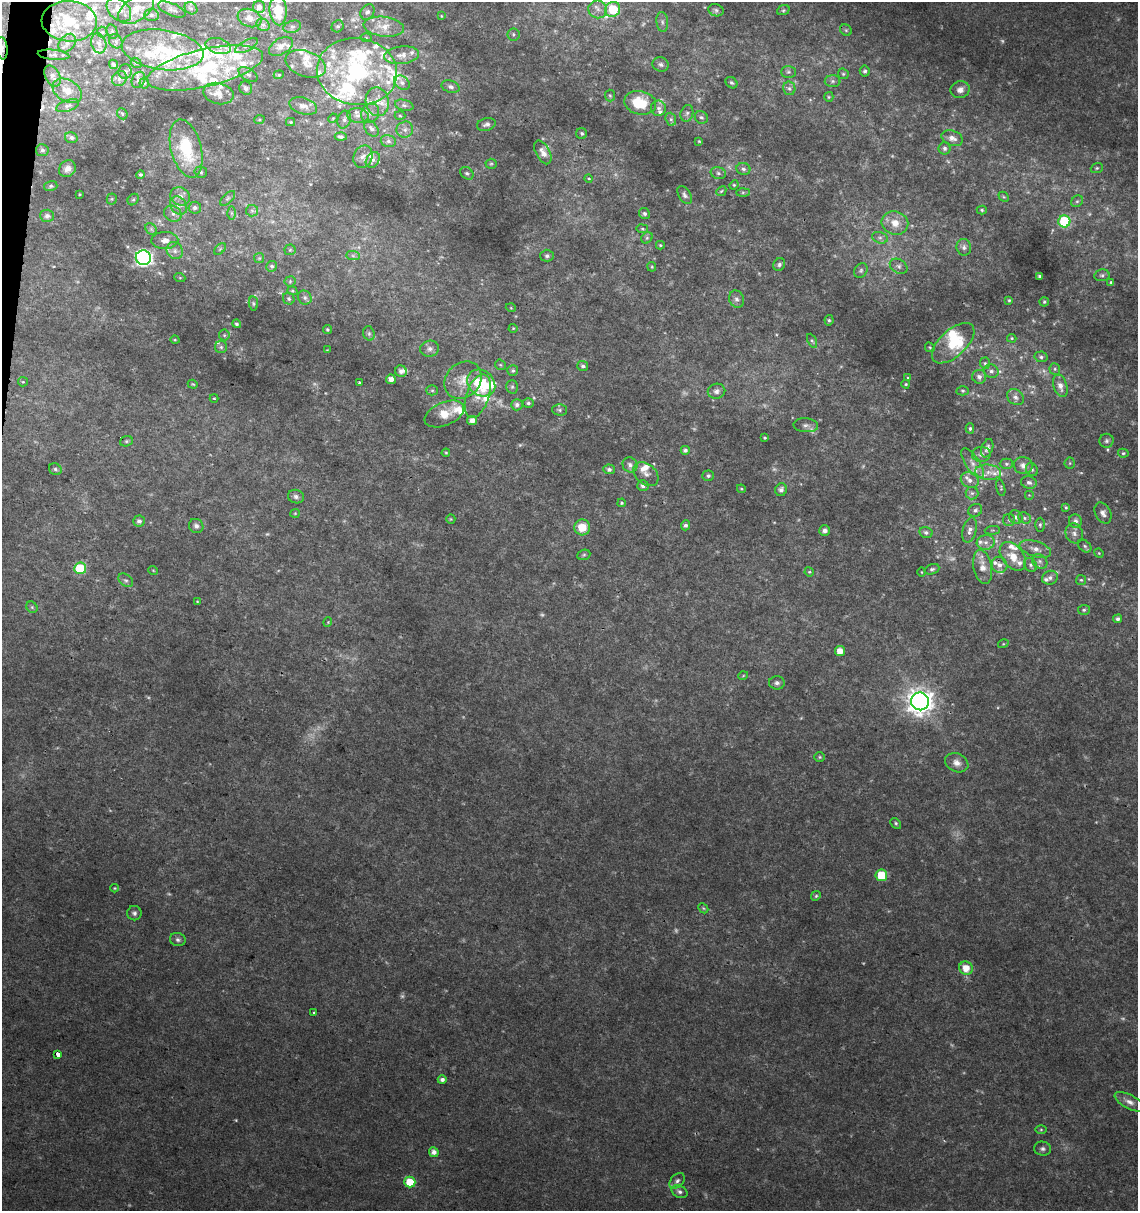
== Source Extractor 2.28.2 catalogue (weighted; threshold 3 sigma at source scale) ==
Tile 11 of 4 x 4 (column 3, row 3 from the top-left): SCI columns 2500-3635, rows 1219-2427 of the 5057 x 4845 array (HDU 1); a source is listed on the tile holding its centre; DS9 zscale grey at full resolution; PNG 1140 x 1213 px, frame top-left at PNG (2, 2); each listed source drawn as its Kron ellipse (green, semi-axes under 4 px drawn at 4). Shown black and unused: <1% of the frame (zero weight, under 2 of 3 exposures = <1% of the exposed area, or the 3 px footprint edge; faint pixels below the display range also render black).
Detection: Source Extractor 2.28.2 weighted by HDU 2 'WHT'; one run over the whole footprint, this tile lists its part. Background 0.0279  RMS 0.005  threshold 0.0225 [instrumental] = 3 sigma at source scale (4.5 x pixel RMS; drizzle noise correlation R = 1.50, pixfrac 1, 0.0396/0.0396 arcsec/px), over >= 5 px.
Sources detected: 410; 35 too faint to see at this stretch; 1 inside a brighter object's white glare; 4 cosmic-ray / hot-pixel residue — neither listed nor drawn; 71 inside a brighter listed object's ellipse — not listed separately; the other 299 listed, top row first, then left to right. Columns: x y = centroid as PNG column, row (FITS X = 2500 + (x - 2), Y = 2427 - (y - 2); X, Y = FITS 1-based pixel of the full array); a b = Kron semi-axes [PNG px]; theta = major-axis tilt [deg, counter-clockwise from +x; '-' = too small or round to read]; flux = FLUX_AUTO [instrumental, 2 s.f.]
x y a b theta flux
259 7 6 6 - 2.5
191 8 7 5 -41 1.3
136 9 20 11 34 8
172 9 15 6 -23 1.8
598 9 9 9 - 3.2
613 9 8 7 - 26
119 10 14 9 -43 5.5
716 10 7 6 - 1.3
783 10 6 5 - 0.9
278 11 15 8 -86 13
367 12 8 6 56 1.6
151 15 7 6 - 1.3
441 16 4 2 - 0.32
250 18 12 9 -21 3.9
69 21 27 20 -3 29
662 22 10 6 -85 1.7
263 25 7 6 - 1.3
338 26 6 5 - 1.1
292 27 9 6 16 1.5
384 27 20 10 -7 6.4
846 30 6 5 - 0.86
102 32 5 5 - 0.84
112 32 7 5 -72 0.89
513 34 6 6 - 1
366 38 5 4 - 0.53
116 41 7 6 - 1.5
67 43 10 7 49 2.8
99 43 10 7 -73 2.8
218 46 13 7 -15 3.1
246 46 12 5 28 1.8
281 46 13 8 31 4.1
2 48 11 5 -84 2
162 50 41 20 -8 26
53 55 16 5 -6 2.2
402 55 17 9 7 4.3
136 63 6 4 -41 0.64
113 64 5 3 - 0.92
306 64 21 12 -20 7.8
660 64 8 7 - 1.7
205 68 59 19 13 43
125 71 7 6 - 1.4
865 71 5 5 - 0.98
357 72 40 33 -8 67
788 72 7 6 - 1.2
248 74 10 6 -31 1.5
843 74 6 5 - 0.74
279 75 5 4 - 0.69
52 76 11 7 -62 2.1
119 79 8 7 - 1.6
138 80 8 6 61 1.4
833 81 8 6 1 1.4
144 83 5 5 - 0.65
402 83 8 6 -34 1.5
731 83 6 5 - 1.1
450 87 9 6 -17 1.8
246 88 7 6 - 1.6
789 88 7 6 - 1.4
960 90 10 8 18 3.2
67 91 16 10 -31 6.1
218 93 15 10 -13 5
610 96 6 5 - 0.77
829 97 5 4 - 0.65
377 102 14 11 -80 5.4
640 103 16 11 -11 17
404 105 9 5 -14 1.3
68 106 12 5 19 1.8
303 106 14 8 -18 4
658 108 7 7 - 1.9
370 113 10 8 49 2.6
687 113 8 6 72 1.6
122 114 6 5 - 0.73
358 115 11 7 -5 2.5
400 116 5 3 - 0.5
701 117 7 6 - 1.3
333 118 5 4 - 0.53
671 119 6 5 - 1.1
259 120 5 3 - 0.61
344 120 9 6 74 1.6
291 122 4 4 - 0.57
486 124 9 6 14 1.7
371 129 9 6 -53 1.8
405 130 8 8 - 2.3
582 134 5 5 - 1.1
341 137 6 4 -4 1.3
71 138 6 5 - 1.5
952 138 11 7 -21 3.4
388 141 8 6 -14 1.6
699 141 4 3 - 0.47
945 148 6 6 - 1.5
186 149 30 15 -75 22
42 150 6 6 - 1.6
543 152 13 7 -62 3.1
363 157 11 9 66 3
373 160 8 6 58 1.7
491 164 5 5 - 0.78
1097 168 6 5 - 0.82
67 169 9 7 47 3
743 169 7 6 - 1.4
201 172 6 5 - 1
467 173 7 5 -42 1.2
718 173 8 6 -17 1.4
140 174 4 4 - 1.1
589 179 4 4 - 0.83
734 185 5 4 - 0.58
51 186 6 5 - 0.94
721 191 6 4 44 0.68
743 192 7 4 1 0.89
80 194 3 2 - 0.41
685 195 10 5 -59 1.6
180 196 10 8 -33 3.7
1004 197 6 4 -43 0.71
228 198 9 5 44 1.2
112 199 5 5 - 0.73
133 200 6 5 - 0.81
1077 201 6 5 - 0.98
178 206 10 7 -50 2.9
195 208 6 6 - 1.9
982 210 5 4 - 0.73
252 211 6 5 - 1.2
231 213 6 4 -89 0.89
173 214 9 7 -28 2.4
644 214 6 5 - 1.1
47 216 7 6 - 1.7
1064 221 6 6 - 36
895 223 13 11 -19 6.9
151 229 6 5 - 1.1
642 229 6 3 -8 0.59
647 238 6 5 - 0.96
880 238 8 5 -15 1.6
165 240 13 8 2 3.7
660 245 4 3 - 0.61
964 247 8 7 - 1.8
220 249 7 4 45 0.87
290 250 5 5 - 0.76
175 251 9 7 -49 2.4
353 256 7 4 -1 1.1
547 256 7 6 - 1.4
143 258 7 7 - 170
259 258 5 5 - 0.73
779 265 6 5 - 1.3
272 266 5 5 - 1.2
899 266 9 7 -29 1.8
652 267 5 4 - 0.56
861 270 8 6 58 1.2
1102 275 7 6 - 1.2
1040 277 4 3 - 1.6
180 278 5 3 - 0.5
290 281 5 5 - 0.71
1111 282 4 4 - 0.69
292 291 5 4 - 0.71
305 298 7 6 - 1.6
289 299 6 5 - 1
737 299 9 7 -70 1.9
1009 300 4 4 - 0.59
1044 302 4 4 - 0.79
253 303 7 4 -83 0.78
511 308 5 3 - 0.42
829 320 5 4 - 0.79
237 324 4 4 - 0.87
513 328 4 4 - 0.55
327 329 4 4 - 0.85
369 333 7 5 -71 1.2
224 335 5 5 - 0.83
1012 338 5 4 - 0.56
175 340 4 3 - 0.43
812 341 7 4 -64 0.83
953 343 26 13 42 18
221 347 6 6 - 1.1
930 347 5 4 - 0.7
430 349 9 8 - 2.2
327 350 3 3 - 0.36
1041 357 6 5 - 1.2
985 363 6 5 - 0.84
500 365 6 5 - 0.68
583 366 5 5 - 1.3
1055 369 6 5 - 0.93
401 371 6 5 - 2
513 371 5 5 - 0.99
991 371 7 6 - 1.8
979 377 7 7 - 2.1
908 378 4 4 - 0.71
391 379 5 4 - 3.4
463 380 20 17 44 9.2
23 382 5 4 - 0.62
359 383 3 3 - 0.89
481 383 15 12 -36 20
193 384 5 4 - 0.57
906 384 4 3 - 0.62
1060 386 11 7 -72 3.7
512 387 7 5 89 0.99
432 390 5 5 - 0.85
717 391 9 7 13 2
963 391 6 4 -1 0.79
478 396 23 11 71 6.7
1015 397 9 7 -40 2.2
214 398 4 4 - 0.43
528 403 5 5 - 1.2
517 405 6 5 - 1.8
559 410 7 5 -2 1.2
444 414 21 11 23 8
472 420 5 4 - 3.1
806 425 12 7 -4 2
970 428 5 4 - 0.96
765 438 3 3 - 0.65
126 441 6 5 - 0.91
1107 441 7 7 - 1.4
987 448 9 5 70 2.1
685 450 4 4 - 1.6
446 453 4 4 - 0.54
1123 453 5 4 - 0.72
981 454 9 7 3 2.4
972 463 17 7 -57 4.5
1070 463 5 5 - 0.68
1006 464 6 5 - 1
630 465 8 7 - 2.2
1023 465 9 8 - 2.6
55 469 7 5 -32 1.2
609 469 5 5 - 1.4
1032 470 7 5 -57 0.94
988 472 13 7 -5 4.4
646 474 14 10 -42 3.2
708 476 6 5 - 1.2
970 480 9 7 -30 2.6
1029 482 8 6 -15 1.7
643 486 6 5 - 1.9
1001 488 8 4 -77 0.75
741 489 4 4 - 0.54
781 490 6 6 - 1.8
972 493 6 6 - 1.3
1029 495 5 5 - 0.68
296 497 8 6 -17 2
622 503 4 3 - 0.75
1066 507 4 3 - 0.59
975 510 7 6 - 1.4
295 513 5 4 - 0.51
1103 513 11 7 -62 2.5
1016 517 7 6 - 1.9
1024 518 7 5 -23 1.3
451 519 5 4 - 0.53
1009 520 6 6 - 1.3
139 521 6 5 - 1.8
1075 521 7 6 - 2.4
686 525 5 4 - 1.4
1040 525 7 4 89 0.96
196 526 7 7 - 1.9
582 527 8 8 - 9.5
825 530 5 5 - 1.8
970 530 13 7 74 3
992 530 8 3 5 0.62
926 532 6 5 - 1.6
1074 533 10 8 -74 2.7
986 542 9 7 9 2.9
1085 546 7 5 -41 1
1035 549 16 7 -18 4.3
1099 553 5 4 - 0.54
584 555 7 5 21 0.87
1013 556 16 10 -51 7.9
1040 561 8 6 -37 1.7
999 565 8 7 - 2.9
1031 565 7 6 - 1.5
983 567 17 9 -79 6.6
80 568 6 6 - 25
932 569 7 5 21 1.2
153 570 5 3 - 0.44
809 572 5 4 - 0.6
922 572 5 3 - 0.42
1050 578 8 6 21 2
126 580 8 5 -37 1.3
1081 580 5 5 - 0.78
197 601 4 3 - 0.32
32 607 6 5 - 0.83
1084 610 6 5 - 0.97
1118 619 4 4 - 1.5
328 622 5 3 - 0.42
1003 644 5 3 - 0.44
840 651 5 5 - 5.5
743 676 5 3 - 0.42
777 683 8 6 -1 1.7
920 701 9 9 - 530
820 757 5 4 - 0.72
957 763 12 9 -23 3.7
896 823 6 4 -43 0.87
881 875 6 5 - 20
115 888 4 3 - 0.5
816 896 5 4 - 0.8
703 908 5 4 - 0.67
134 913 7 7 - 1.7
178 939 8 6 -16 1.5
966 968 7 6 - 6.9
314 1013 3 3 - 0.94
58 1054 4 3 - 10
442 1080 4 4 - 1.8
1129 1102 16 7 -27 3.3
1041 1130 6 4 0 0.65
1042 1149 8 7 - 1.7
434 1152 5 5 - 3.1
677 1181 9 6 46 1.7
410 1182 5 5 - 11
679 1192 8 6 -26 1.6
Overlapping masked pixels (flux is a lower limit): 1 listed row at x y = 2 48
Isophote crosses this tile's border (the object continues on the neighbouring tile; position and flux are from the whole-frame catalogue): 4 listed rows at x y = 259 7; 278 11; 69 21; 2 48